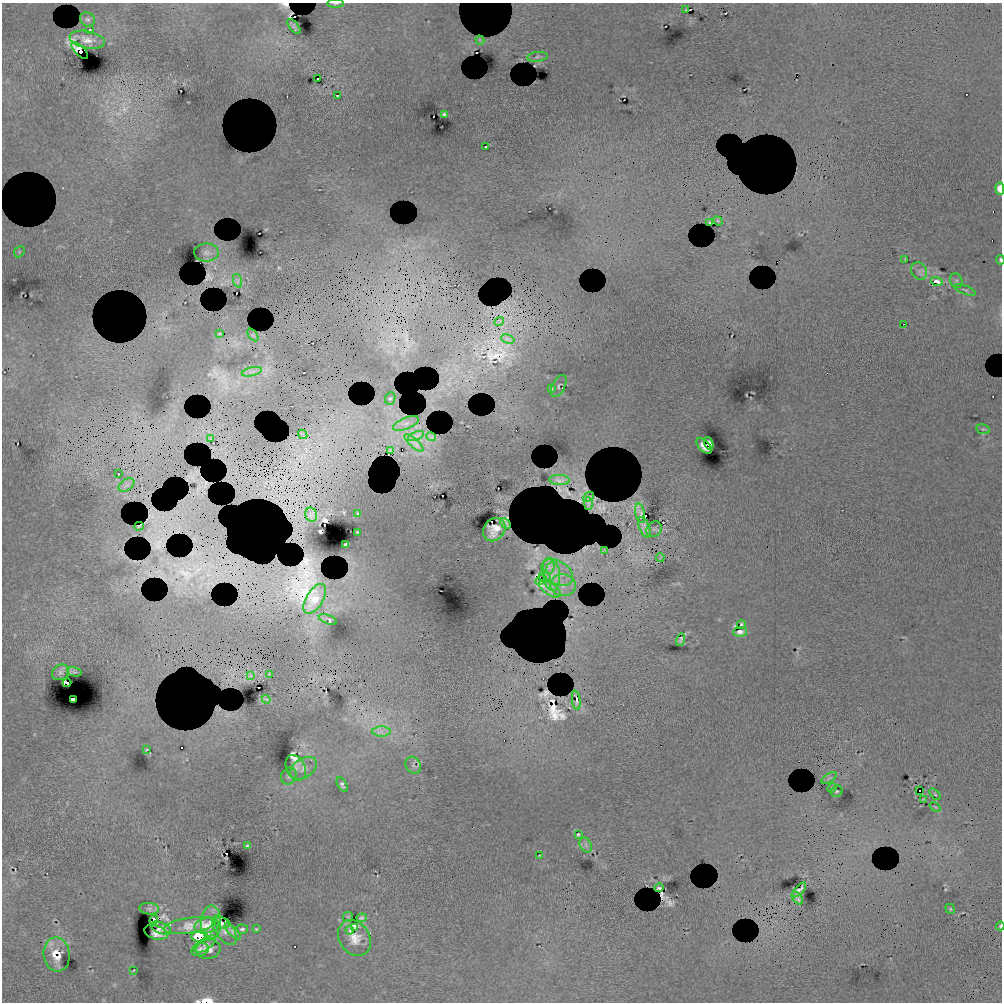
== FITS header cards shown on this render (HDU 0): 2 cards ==
NAXIS1  =                 1000 / length of data axis 1
NAXIS2  =                 1000 / length of data axis 2

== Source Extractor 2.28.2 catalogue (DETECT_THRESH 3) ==
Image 1000 x 1000 px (HDU 0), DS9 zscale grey, 1 PNG px = 1 image px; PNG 1004 x 1004 px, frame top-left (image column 1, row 1000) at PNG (2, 3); each listed source drawn as its Kron ellipse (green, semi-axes under 4 px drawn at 4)
Background 808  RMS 18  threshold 54.2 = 3 sigma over >= 5 px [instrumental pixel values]
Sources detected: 176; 49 with non-positive FLUX_AUTO (blend fragments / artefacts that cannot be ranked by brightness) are neither listed nor drawn; the other 127 listed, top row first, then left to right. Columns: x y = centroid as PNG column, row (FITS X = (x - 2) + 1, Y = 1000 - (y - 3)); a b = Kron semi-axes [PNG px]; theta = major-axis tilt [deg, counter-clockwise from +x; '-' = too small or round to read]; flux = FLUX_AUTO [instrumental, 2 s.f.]
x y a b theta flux
335 3 8 3 1 2000
686 10 3 2 - 970
87 19 8 6 -36 3600
294 27 9 3 -51 3300
90 29 2 2 - 1000
87 40 18 8 -11 11000
480 40 4 2 - 1100
80 50 11 4 -46 140000
537 57 10 5 7 2900
318 78 3 2 - 1600
337 95 2 2 - 650
444 114 4 4 - 2200
486 146 2 2 - 870
1000 188 6 4 -88 17000
718 221 5 4 - 1300
709 222 3 2 - 1100
19 252 6 4 46 2200
206 253 12 9 -2 5000
905 260 3 2 - 1200
1000 260 5 3 - 2100
919 271 9 7 -53 5400
238 281 7 4 -72 2700
937 281 6 4 -16 4500
956 281 8 6 -68 2600
965 290 12 3 -21 2000
499 321 5 3 - 2200
903 324 2 2 - 600
219 334 3 2 - 970
253 335 7 4 -53 1900
508 339 7 4 -16 4000
252 372 10 4 13 4600
559 386 12 6 63 2600
551 389 3 3 - 1500
390 398 6 5 - 2000
406 423 13 5 23 7000
983 429 7 5 -11 2200
303 434 5 2 - 1600
416 436 8 3 22 3500
431 437 5 3 - 2300
211 439 4 2 - 1300
414 443 12 4 -42 6800
709 443 7 4 -70 5000
704 446 9 5 -45 11000
391 451 4 2 - 1500
118 474 3 2 - 590
559 480 10 5 -3 6600
126 485 9 5 33 4100
588 497 6 4 43 2600
588 503 6 4 88 3900
358 513 3 2 - 1300
640 513 10 4 -77 3200
311 515 7 6 - 6500
505 524 6 3 -46 3200
139 526 4 2 - 1400
644 527 11 5 -68 6800
654 529 8 7 - 4100
494 530 12 10 50 13000
357 532 2 2 - 790
346 544 4 3 - 2200
604 551 4 3 - 1700
660 557 4 2 - 1200
549 566 8 5 -90 6200
557 573 17 11 -32 23000
552 576 14 8 88 13000
545 577 6 5 - 3400
540 580 5 3 - 2300
563 585 13 11 -6 15000
550 589 12 6 -34 9100
315 599 17 8 59 26000
328 619 9 4 -20 4900
741 624 4 3 - 2000
740 632 7 4 4 4400
681 640 6 4 75 2700
60 672 9 7 34 3000
74 672 7 4 -14 1700
269 674 3 2 - 690
250 676 3 2 - 720
67 683 4 3 - 110000
73 699 4 3 - 6800
266 699 4 2 - 1100
576 700 9 3 -82 2300
381 732 9 5 0 5700
146 750 4 2 - 1000
413 765 9 7 -56 4100
296 768 13 9 -64 7200
304 768 14 9 34 9600
289 776 9 7 61 4400
829 778 8 3 32 2100
342 784 8 4 -60 2700
832 788 5 4 - 1400
919 790 3 3 - 63000
837 791 6 5 - 1900
935 794 6 4 -46 1800
923 799 3 2 - 970
935 807 6 3 -37 1200
578 835 4 3 - 1900
586 845 8 5 -60 3700
247 846 3 3 - 1700
540 856 3 2 - 1100
659 888 5 2 - 1900
799 890 9 4 48 4500
797 898 7 3 -55 3300
149 909 10 5 -4 3200
950 909 5 4 - 1600
348 917 5 5 - 1600
361 918 5 3 - 2500
154 920 5 4 - 160000
211 922 17 10 89 14000
222 923 9 5 -12 1700
190 925 26 7 8 18000
207 926 12 7 9 8500
1000 926 4 3 - 1800
161 928 10 5 -24 7900
354 928 4 3 - 22000
242 929 6 4 -3 2500
256 929 3 2 - 1100
224 930 17 8 -54 7800
350 930 4 2 - 430
233 931 10 4 -44 4300
156 932 12 6 -18 1200
199 936 8 5 7 170000
354 938 19 15 -54 18000
205 944 12 5 35 4800
208 949 12 9 10 8600
200 950 9 6 16 5700
57 954 17 13 -83 21000
133 970 3 2 - 800
At the frame edge (FLAGS 8, measured only in part): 4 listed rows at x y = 335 3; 1000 188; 1000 260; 1000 926
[49 non-positive-flux detections neither listed nor drawn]